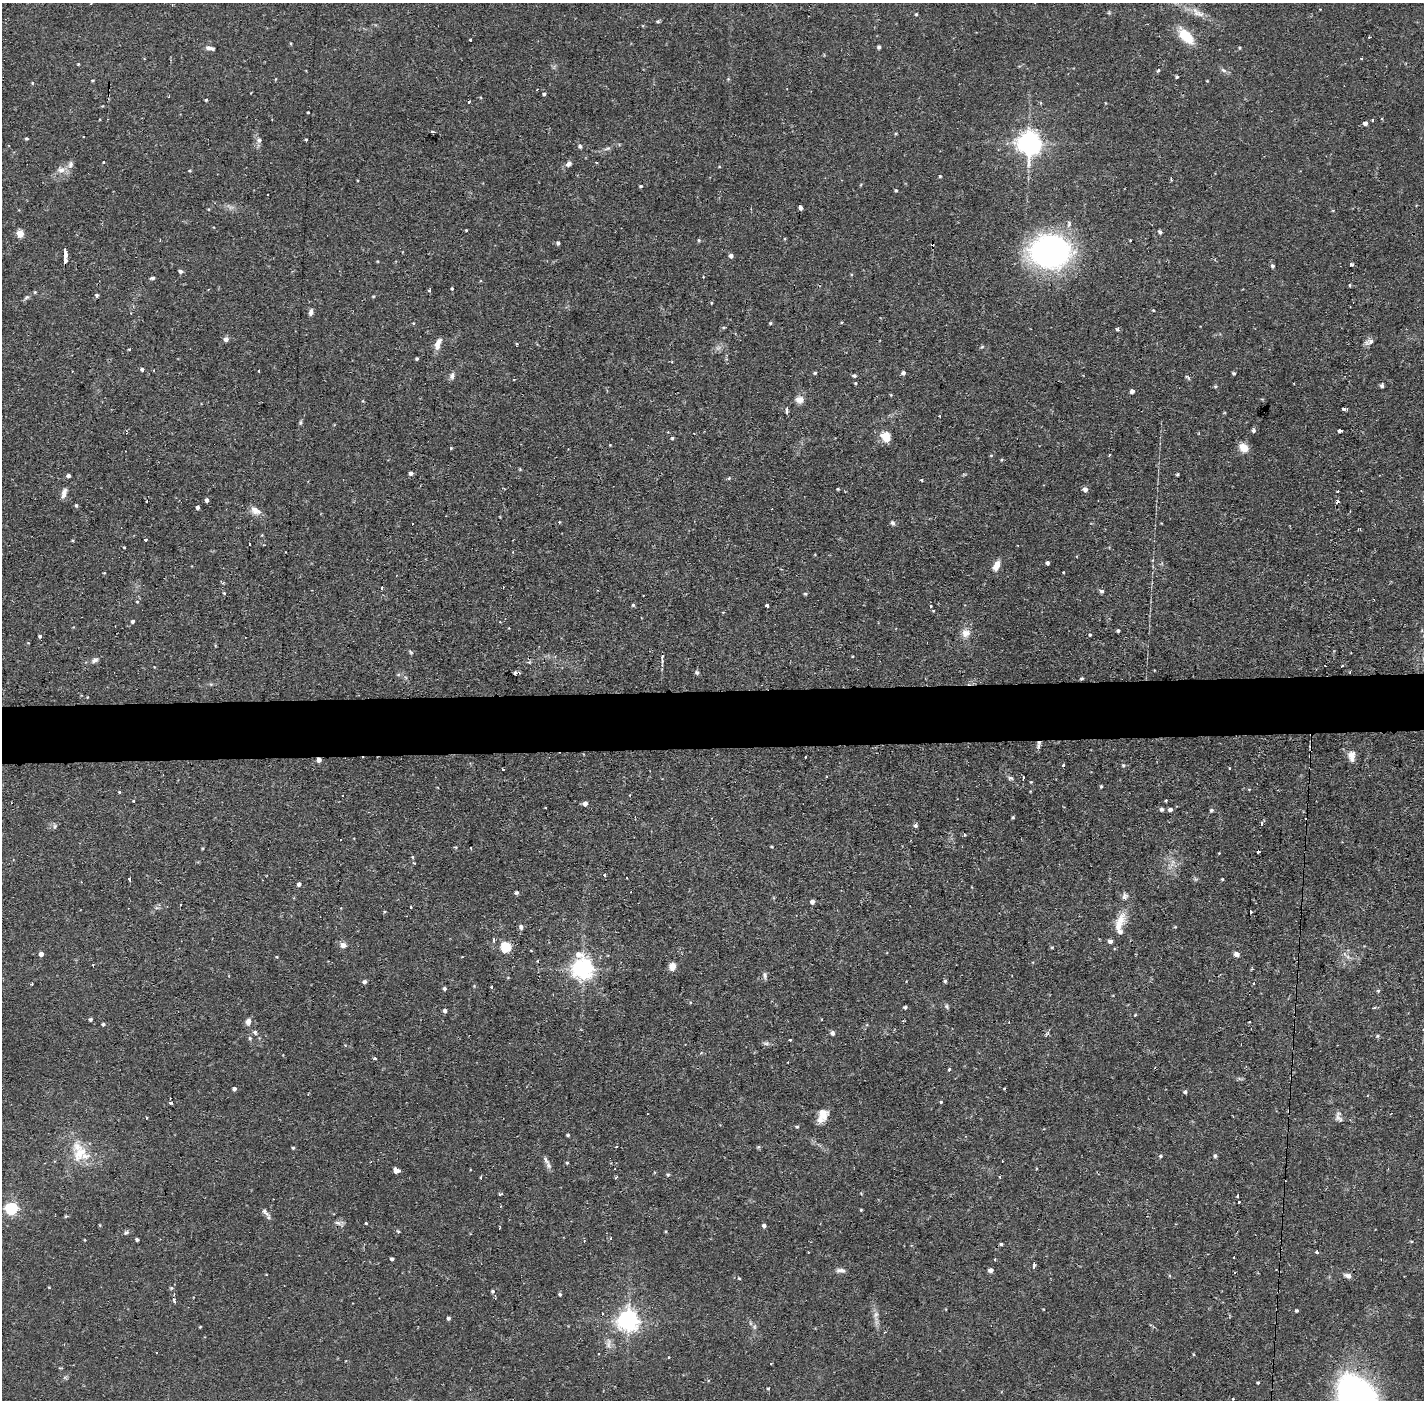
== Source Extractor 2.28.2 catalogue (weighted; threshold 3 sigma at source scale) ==
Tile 5 of 3 x 3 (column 2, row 2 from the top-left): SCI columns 1424-2845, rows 1450-2847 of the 4268 x 4298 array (HDU 1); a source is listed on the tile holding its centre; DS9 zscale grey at full resolution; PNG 1426 x 1402 px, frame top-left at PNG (2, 3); no overlay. Shown black and unused: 4% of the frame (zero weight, under 2 of 3 exposures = <1% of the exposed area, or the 3 px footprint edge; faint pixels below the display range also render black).
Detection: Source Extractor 2.28.2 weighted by HDU 2 'WHT'; one run over the whole footprint, this tile lists its part. Background 0.0738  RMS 0.006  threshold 0.0271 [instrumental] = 3 sigma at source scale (4.5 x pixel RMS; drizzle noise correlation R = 1.50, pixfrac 1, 0.05/0.05 arcsec/px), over >= 5 px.
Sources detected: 308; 2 inside a brighter object's white glare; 30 cosmic-ray / hot-pixel residue — not listed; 6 inside a brighter listed object's ellipse — not listed separately; the other 270 listed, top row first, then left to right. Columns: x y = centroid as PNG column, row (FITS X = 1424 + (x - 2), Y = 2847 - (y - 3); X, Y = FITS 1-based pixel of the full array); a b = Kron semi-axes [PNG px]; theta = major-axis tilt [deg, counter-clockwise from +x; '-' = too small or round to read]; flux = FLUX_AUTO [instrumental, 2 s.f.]
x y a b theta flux
1320 9 2 2 - 0.48
1198 13 22 9 -28 6.4
916 14 3 3 - 0.73
657 22 4 4 - 1.2
1186 37 21 11 -44 15
471 40 3 3 - 2.2
879 47 4 4 - 1.4
210 48 12 5 -12 2.2
1239 48 5 3 - 0.61
1361 58 3 2 - 0.91
78 64 4 3 - 0.49
1158 70 5 3 - 1.2
1223 70 9 5 -28 1.6
1176 77 3 3 - 2.2
93 80 4 3 - 0.65
32 83 4 3 - 0.56
544 94 4 3 - 1.3
206 100 4 3 - 0.66
469 102 3 3 - 0.91
308 112 3 2 - 0.53
1373 120 3 3 - 1.1
1365 123 4 4 - 2.2
432 132 3 2 - 2.2
26 138 3 3 - 0.83
306 139 3 3 - 0.64
259 140 7 6 - 1.8
1029 143 8 7 - 510
580 146 5 4 - 1.1
104 162 3 3 - 1.4
70 164 9 7 75 2.5
569 164 8 6 40 2.3
61 170 13 7 -5 3.7
190 170 4 3 - 0.66
940 176 4 3 - 0.64
641 186 4 3 - 0.76
896 190 4 3 - 0.79
799 208 3 3 - 50
209 209 5 3 - 0.52
1333 210 4 3 - 0.47
1069 224 9 5 80 1.6
466 230 3 2 - 0.62
1160 232 6 4 -58 1.1
20 234 5 5 - 14
160 240 3 2 - 0.56
699 240 4 4 - 0.69
1130 240 2 2 - 0.4
558 243 4 3 - 1.2
1043 254 38 25 -35 130
65 256 13 3 90 12
731 256 4 4 - 2.2
1272 266 4 4 - 1.2
180 271 4 4 - 1.7
152 278 5 4 - 1.4
1350 285 4 3 - 0.69
452 288 4 3 - 0.64
430 290 3 3 - 4.8
35 292 4 4 - 0.64
96 295 7 3 -80 1.1
373 296 5 3 - 0.52
27 297 10 4 39 1.3
711 303 4 3 - 0.55
1153 310 4 3 - 0.53
311 312 7 5 78 2.2
770 323 4 4 - 0.62
1118 329 4 3 - 1.9
226 339 5 5 - 3
1370 341 10 5 19 3.9
438 343 15 6 70 4.4
516 344 3 2 - 1.2
982 347 5 4 - 0.71
130 350 3 2 - 1.3
417 359 3 3 - 0.8
142 369 4 3 - 1.3
259 370 3 2 - 0.7
815 373 4 4 - 0.82
903 373 5 4 - 1.7
1234 373 4 3 - 0.98
452 376 8 6 68 2.3
854 376 5 5 - 0.96
1188 377 10 4 -45 0.89
855 383 4 3 - 0.58
1382 385 4 4 - 1.6
1215 386 5 4 - 0.73
1132 391 4 4 - 2.2
891 395 4 3 - 0.52
799 400 11 9 -4 4
1343 409 5 3 - 2.6
787 410 6 3 90 2.6
300 423 7 4 -90 0.87
1253 431 5 5 - 1.4
1340 431 4 3 - 9.1
886 437 9 8 - 10
672 438 4 3 - 0.8
610 445 3 3 - 0.45
450 448 3 3 - 1.4
1244 448 10 8 -40 8.4
991 455 5 3 - 0.52
1109 455 3 2 - 0.67
1001 460 5 3 - 0.57
411 473 4 4 - 2.1
1177 474 3 3 - 0.76
68 476 4 3 - 1.8
729 478 5 4 - 0.66
922 480 4 3 - 0.58
838 489 3 3 - 0.59
1085 489 5 5 - 2.5
1338 491 2 2 - 0.83
64 493 11 6 75 3.5
207 500 4 3 - 2
147 501 3 2 - 0.89
76 505 5 4 - 0.87
198 507 4 3 - 1.7
256 510 14 9 -33 4.7
559 522 3 3 - 0.58
893 523 7 5 -49 1.2
145 540 3 2 - 1.2
249 544 3 3 - 1.8
124 547 3 3 - 0.56
1047 563 4 3 - 1.6
996 566 11 7 67 6.1
382 588 3 3 - 0.95
1102 591 6 4 -2 1.3
224 593 4 3 - 0.64
805 594 5 4 - 0.81
137 602 4 3 - 0.52
633 605 4 4 - 0.93
767 605 4 3 - 1.4
930 606 3 3 - 0.9
133 621 4 4 - 1.4
1118 631 4 3 - 1.1
966 633 11 11 - 5
1090 635 4 3 - 0.69
40 636 4 3 - 1.3
662 658 12 3 -89 1.5
94 660 10 6 31 2
1342 666 4 2 - 0.57
697 672 5 4 - 1.3
515 673 5 3 - 4.8
1082 678 3 3 - 1.6
1038 746 10 6 70 1.7
1352 755 12 10 11 3.7
805 757 3 3 - 1.3
319 760 4 4 - 2.9
1063 765 3 3 - 0.86
1123 765 5 5 - 0.97
1229 768 3 2 - 0.5
503 769 3 2 - 1.2
1010 778 7 5 -14 1.2
1023 778 3 2 - 1.4
1031 782 4 3 - 0.49
1101 786 5 4 - 0.7
119 792 4 3 - 0.62
134 801 3 3 - 1.1
1166 801 3 3 - 1
585 804 5 4 - 2.9
1162 810 5 5 - 1.4
1170 810 6 5 - 1.5
1211 810 5 4 - 0.92
1013 817 4 4 - 0.65
1261 824 3 3 - 1.5
55 826 7 5 83 1.1
915 826 4 4 - 1.7
964 835 3 3 - 2
455 847 4 4 - 0.58
771 847 4 3 - 0.52
203 848 5 3 - 0.58
1258 852 3 3 - 3.2
1219 853 3 3 - 0.38
413 857 5 3 - 0.65
414 863 5 3 - 0.6
605 875 3 3 - 1.2
130 879 4 3 - 2.1
1222 879 4 3 - 0.62
299 884 4 4 - 2.2
516 893 4 4 - 1.2
812 902 5 4 - 2.2
411 907 3 2 - 0.88
1250 912 3 3 - 1.1
1118 925 41 11 68 12
521 927 7 5 -82 1.6
494 940 4 3 - 1.9
343 945 7 7 - 3.1
506 947 5 5 - 47
41 954 4 4 - 2.8
1236 954 6 5 - 2.5
277 957 4 3 - 0.48
672 966 8 6 79 5.3
583 968 8 7 - 400
765 975 9 6 -82 1.7
945 981 4 4 - 1
364 982 4 4 - 1.9
32 984 3 2 - 0.66
1254 984 3 3 - 0.87
492 987 3 2 - 1.1
444 989 4 4 - 1.2
1378 991 4 4 - 0.87
905 1007 3 3 - 1.4
947 1007 7 4 -71 1
445 1011 4 4 - 1.6
1135 1015 3 3 - 0.47
91 1019 4 4 - 1.2
248 1021 9 7 79 2.7
103 1024 4 4 - 1.2
255 1032 7 5 -56 1.3
833 1033 5 4 - 1.7
1377 1036 5 4 - 0.81
250 1038 5 5 - 0.94
790 1040 3 2 - 0.59
766 1043 7 4 0 1.3
375 1059 4 2 - 0.94
949 1070 3 3 - 1.7
234 1089 4 3 - 1.7
1185 1092 5 4 - 1.3
941 1102 4 4 - 0.61
171 1103 4 3 - 2.9
822 1115 16 10 65 7.3
1339 1118 13 7 -43 2.4
797 1127 5 4 - 0.81
568 1135 3 3 - 0.87
616 1147 3 3 - 0.54
758 1147 5 4 - 0.76
293 1148 4 4 - 0.78
80 1153 26 15 56 15
1160 1156 5 4 - 0.9
1215 1156 4 4 - 1.2
546 1160 14 6 -65 2.6
567 1163 4 3 - 0.71
396 1171 4 3 - 120
668 1175 5 4 - 0.84
481 1177 3 3 - 0.77
616 1178 4 3 - 0.86
500 1194 3 3 - 1.7
1238 1196 3 3 - 6.9
1239 1202 3 2 - 1.2
11 1209 5 5 - 86
861 1210 3 3 - 0.51
265 1212 15 5 -43 2.4
338 1223 9 4 -21 1.7
366 1223 3 3 - 1
764 1225 4 4 - 1.7
499 1227 4 2 - 0.66
398 1231 5 4 - 0.7
126 1233 8 5 39 1.2
611 1238 4 2 - 0.56
137 1239 3 3 - 1.1
1411 1241 5 3 - 0.48
1001 1244 4 3 - 1
1316 1252 3 3 - 1.2
392 1259 4 3 - 1.3
1034 1266 5 3 - 2.5
841 1270 11 5 -4 2.3
991 1270 4 4 - 3.2
1348 1276 9 6 -15 2.5
739 1278 4 4 - 0.5
49 1287 4 3 - 0.46
171 1288 5 4 - 0.84
492 1291 5 5 - 0.95
174 1294 4 2 - 0.54
560 1294 4 4 - 0.91
1296 1311 3 3 - 0.89
876 1315 8 6 68 2
449 1318 4 4 - 1.4
628 1321 7 7 - 400
200 1327 3 3 - 0.5
754 1327 7 4 -90 1.1
609 1343 18 4 -89 2.7
1193 1354 5 3 - 0.53
771 1364 3 2 - 0.98
1258 1383 3 3 - 0.68
768 1389 3 3 - 0.59
Overlapping masked pixels (flux is a lower limit): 2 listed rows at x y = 515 673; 319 760